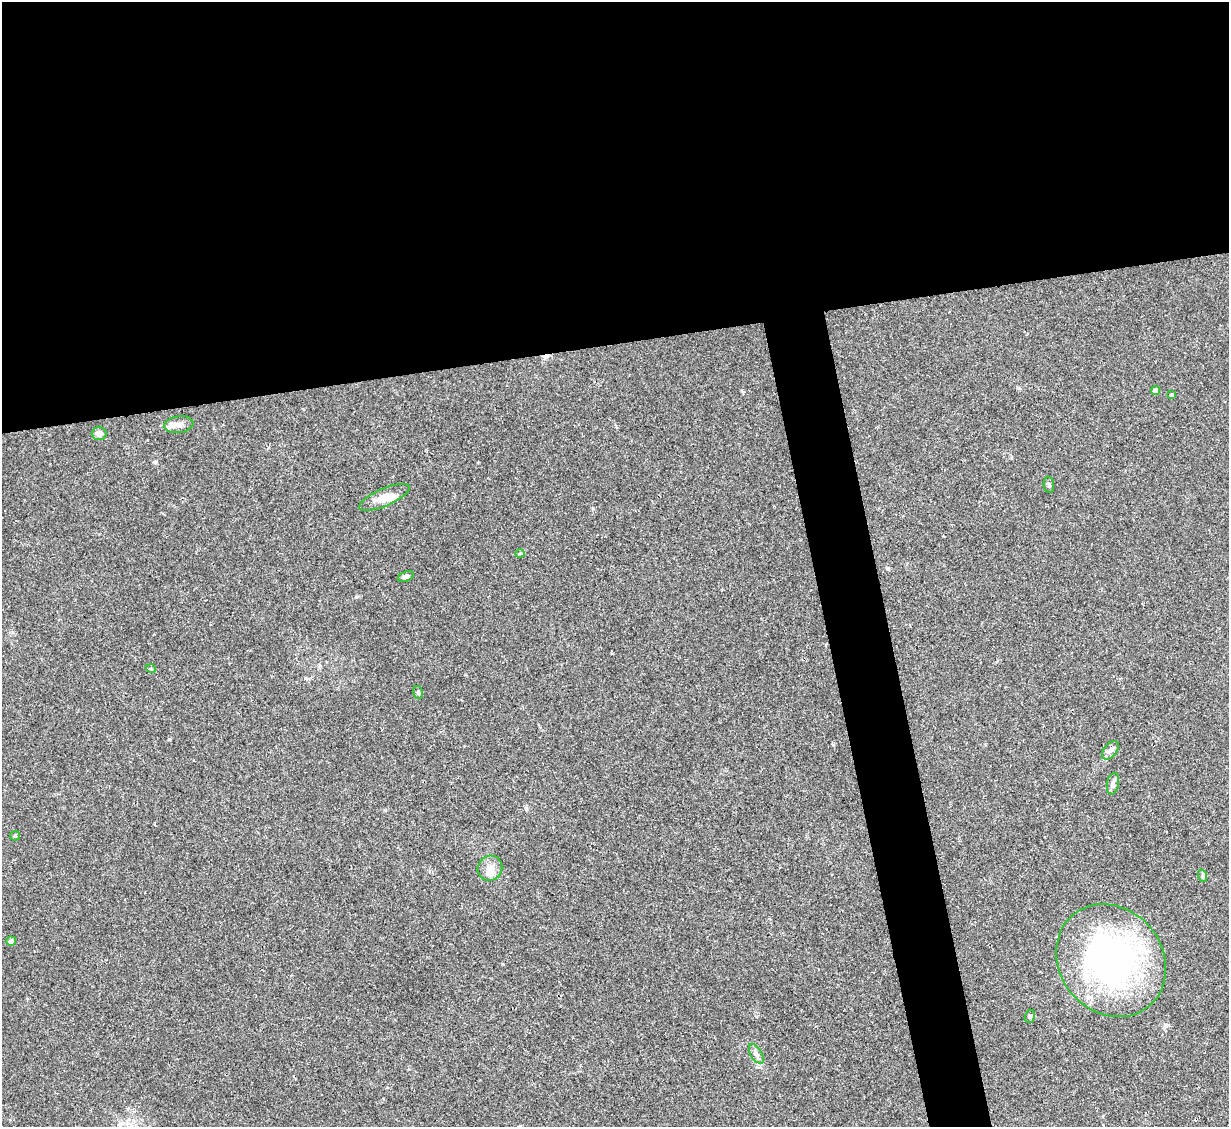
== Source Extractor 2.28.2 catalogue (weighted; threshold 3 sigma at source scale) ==
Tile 2 of 4 x 4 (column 2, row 1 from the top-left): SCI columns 1229-2455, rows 3628-4752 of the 4908 x 4890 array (HDU 1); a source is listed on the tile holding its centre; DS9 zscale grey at full resolution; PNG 1231 x 1129 px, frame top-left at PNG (2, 2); each listed source drawn as its Kron ellipse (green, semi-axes under 4 px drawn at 4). Shown black and unused: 34% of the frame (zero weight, under 2 of 3 exposures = <1% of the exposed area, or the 3 px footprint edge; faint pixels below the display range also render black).
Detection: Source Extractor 2.28.2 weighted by HDU 2 'WHT'; one run over the whole footprint, this tile lists its part. Background 0.0692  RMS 0.0091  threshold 0.0411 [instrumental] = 3 sigma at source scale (4.5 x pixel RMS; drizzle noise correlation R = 1.50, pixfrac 1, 0.05/0.05 arcsec/px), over >= 5 px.
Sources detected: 22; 1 inside a brighter object's white glare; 1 cosmic-ray / hot-pixel residue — neither listed nor drawn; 1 inside a brighter listed object's ellipse — not listed separately; the other 19 listed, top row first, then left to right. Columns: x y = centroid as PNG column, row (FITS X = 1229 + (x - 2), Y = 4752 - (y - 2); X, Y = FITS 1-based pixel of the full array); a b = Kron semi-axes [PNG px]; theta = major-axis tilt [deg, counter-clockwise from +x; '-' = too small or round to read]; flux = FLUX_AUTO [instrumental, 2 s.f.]
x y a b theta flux
1156 390 4 4 - 5.2
1172 395 4 4 - 1.4
179 425 15 8 8 5.9
99 433 7 6 - 4.9
1049 485 8 5 -81 1.6
384 497 27 8 23 10
520 553 5 3 - 0.87
406 577 8 5 22 2.7
151 669 5 3 - 1
418 692 7 5 -73 1.5
1110 750 11 6 50 3.7
1113 784 11 6 79 2.9
15 836 5 4 - 1.1
490 868 13 12 - 8.6
1203 876 6 4 -72 1.3
11 941 5 4 - 3
1111 961 59 51 -51 280
1030 1016 7 5 74 1.7
756 1054 11 5 -59 3.4
Unlisted compact peaks at least as high as the median listed source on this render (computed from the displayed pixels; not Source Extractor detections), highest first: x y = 356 597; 169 739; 526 808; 593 508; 833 745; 155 462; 1166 1025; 385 810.